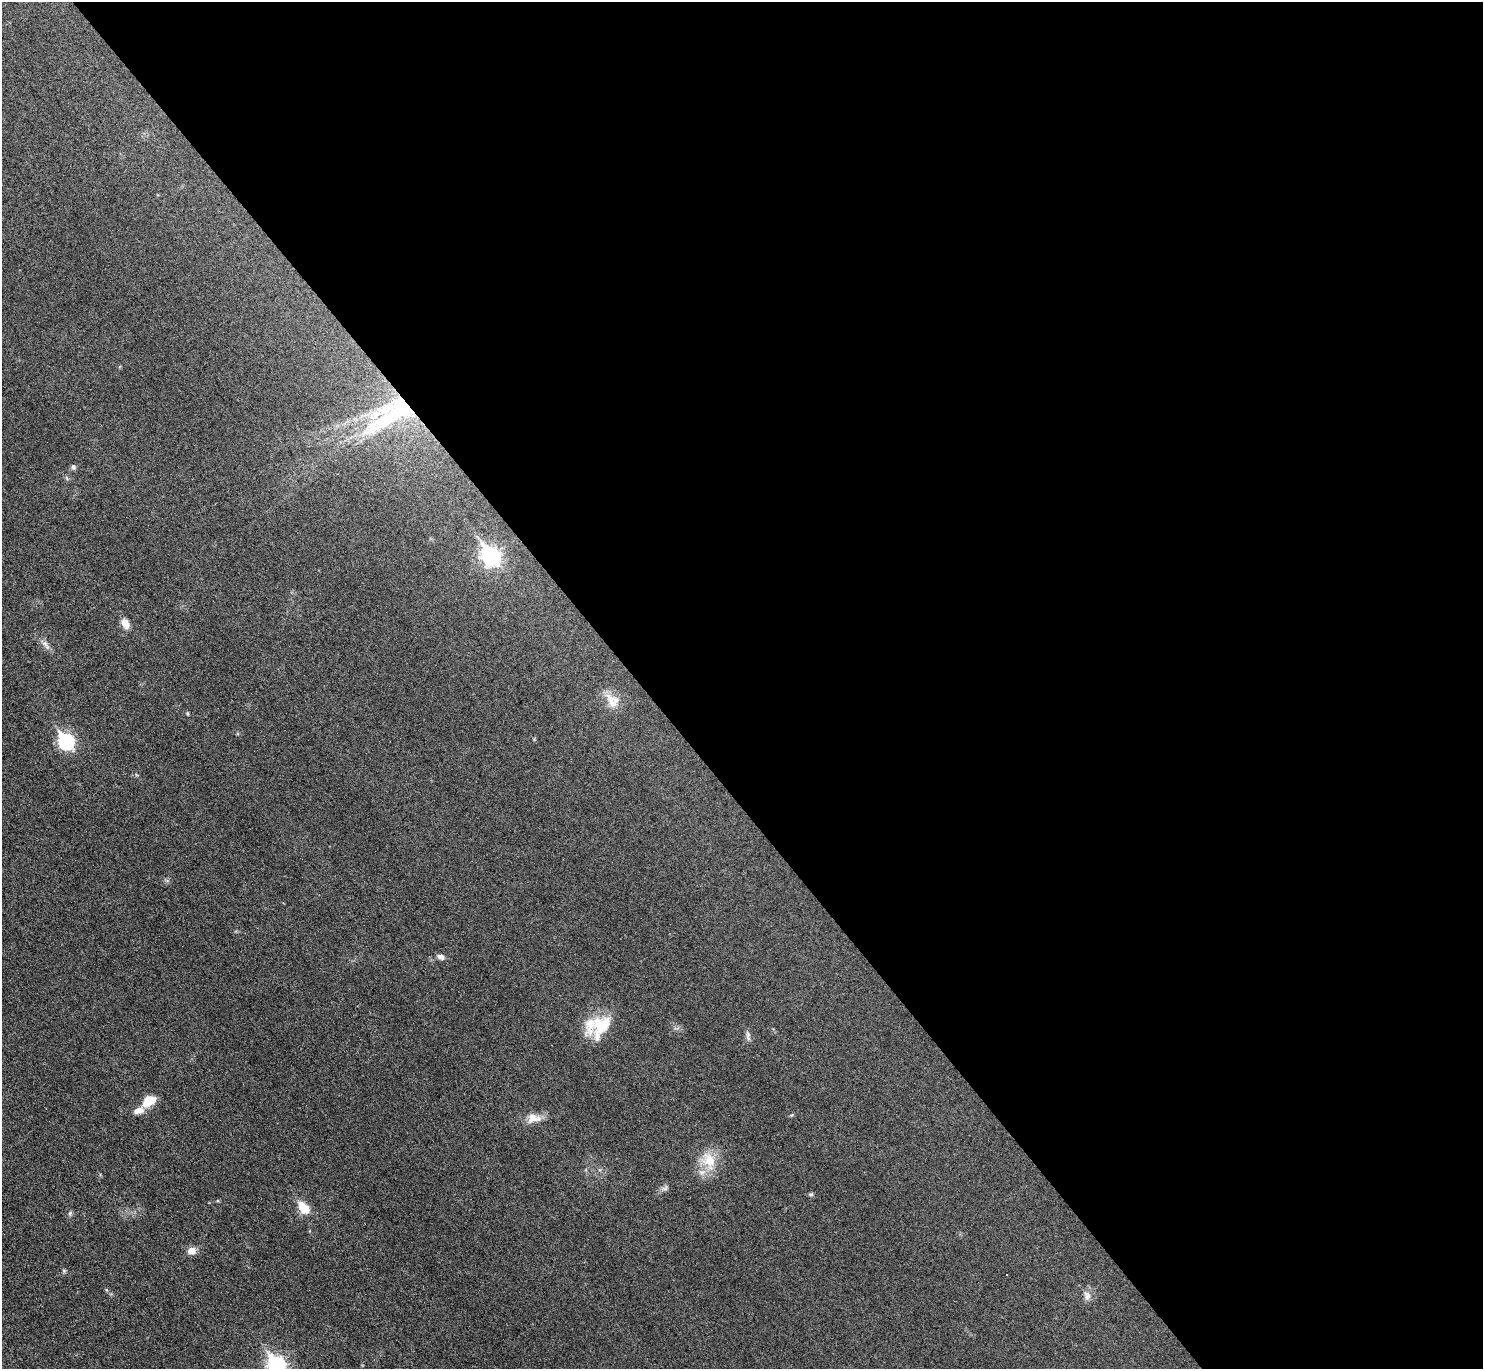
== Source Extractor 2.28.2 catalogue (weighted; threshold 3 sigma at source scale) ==
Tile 8 of 4 x 4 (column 4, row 2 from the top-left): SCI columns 4444-5924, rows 2890-4256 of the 5926 x 5921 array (HDU 1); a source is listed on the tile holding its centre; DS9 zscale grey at full resolution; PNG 1485 x 1371 px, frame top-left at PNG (2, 2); no overlay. Shown black and unused: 57% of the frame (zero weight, under 3 of 6 exposures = <1% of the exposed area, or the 3 px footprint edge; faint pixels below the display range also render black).
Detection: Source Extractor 2.28.2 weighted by HDU 2 'WHT'; one run over the whole footprint, this tile lists its part. Background 0.0346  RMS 0.004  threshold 0.0163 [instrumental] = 3 sigma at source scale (4.09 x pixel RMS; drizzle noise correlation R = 1.36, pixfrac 0.8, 0.05/0.05 arcsec/px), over >= 5 px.
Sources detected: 25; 3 inside a brighter listed object's ellipse — not listed separately; the other 22 listed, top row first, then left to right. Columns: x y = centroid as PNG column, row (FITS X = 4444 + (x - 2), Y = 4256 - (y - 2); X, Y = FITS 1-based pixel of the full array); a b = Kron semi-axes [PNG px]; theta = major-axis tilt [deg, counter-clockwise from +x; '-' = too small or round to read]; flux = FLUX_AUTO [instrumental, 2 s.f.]
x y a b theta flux
391 414 78 27 32 58
73 467 7 6 - 0.84
490 556 9 7 -52 130
125 623 12 8 -68 3.2
45 644 12 6 -54 1.7
612 702 26 12 -65 5.2
187 713 5 3 - 0.4
66 741 8 7 - 69
441 957 9 6 -14 1.6
602 1025 26 22 41 12
748 1036 16 4 -82 1.2
149 1101 14 9 33 7.8
139 1110 14 7 15 2.9
533 1118 20 12 -1 4.2
709 1160 25 17 -62 9.2
665 1188 10 6 35 1.1
811 1194 6 4 0 0.57
303 1208 14 9 -54 6.7
70 1213 6 5 - 0.68
192 1251 9 8 - 2.9
1087 1295 13 8 -72 2
277 1365 9 7 -54 110
Overlapping masked pixels (flux is a lower limit): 1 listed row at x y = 391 414
Isophote crosses this tile's border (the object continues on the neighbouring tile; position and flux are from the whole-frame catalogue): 1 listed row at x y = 277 1365